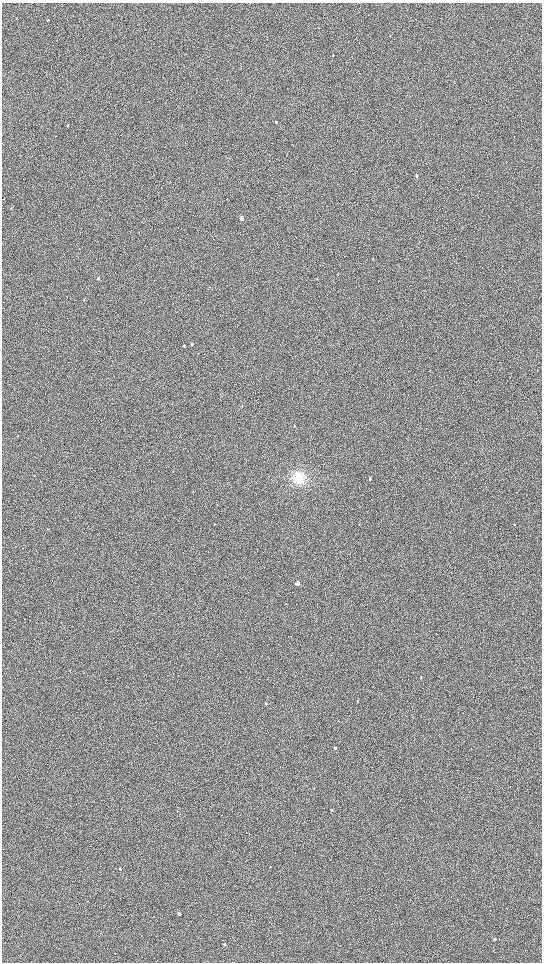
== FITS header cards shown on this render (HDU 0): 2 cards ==
NAXIS1  =                 1080 / length of data axis 1
NAXIS2  =                 1920 / length of data axis 2

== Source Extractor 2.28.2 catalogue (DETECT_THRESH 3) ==
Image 1080 x 1920 px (HDU 0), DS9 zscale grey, zoomed out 1/2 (1 PNG px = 2 x 2 image px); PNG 544 x 964 px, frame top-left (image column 1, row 1919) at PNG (2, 3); no overlay
Background 907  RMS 120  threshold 369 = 3 sigma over >= 5 px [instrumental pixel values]
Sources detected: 30; all 30 listed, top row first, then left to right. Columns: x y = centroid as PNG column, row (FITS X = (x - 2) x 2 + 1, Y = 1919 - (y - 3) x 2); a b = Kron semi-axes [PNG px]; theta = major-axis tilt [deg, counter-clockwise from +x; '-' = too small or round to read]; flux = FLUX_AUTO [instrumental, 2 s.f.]
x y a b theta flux
16 19 3 2 - 11000
48 20 2 2 - 16000
333 55 2 2 - 15000
276 122 3 2 - 15000
68 125 3 2 - 12000
416 176 3 2 - 28000
11 208 2 2 - 8600
242 218 3 2 - 170000
338 275 3 2 - 9200
98 278 3 2 - 30000
84 300 3 2 - 11000
192 344 3 2 - 28000
184 346 3 2 - 16000
198 354 2 2 - 8300
294 426 3 2 - 7800
34 475 2 2 - 8000
298 478 12 11 - 420000
370 479 3 2 - 42000
48 529 2 2 - 8900
298 583 3 2 - 170000
421 677 3 2 - 20000
357 701 3 2 - 11000
266 704 2 2 - 21000
335 748 2 2 - 48000
332 810 2 2 - 39000
270 867 2 2 - 8500
120 869 2 2 - 18000
179 914 2 2 - 110000
495 939 2 2 - 41000
225 944 2 2 - 60000